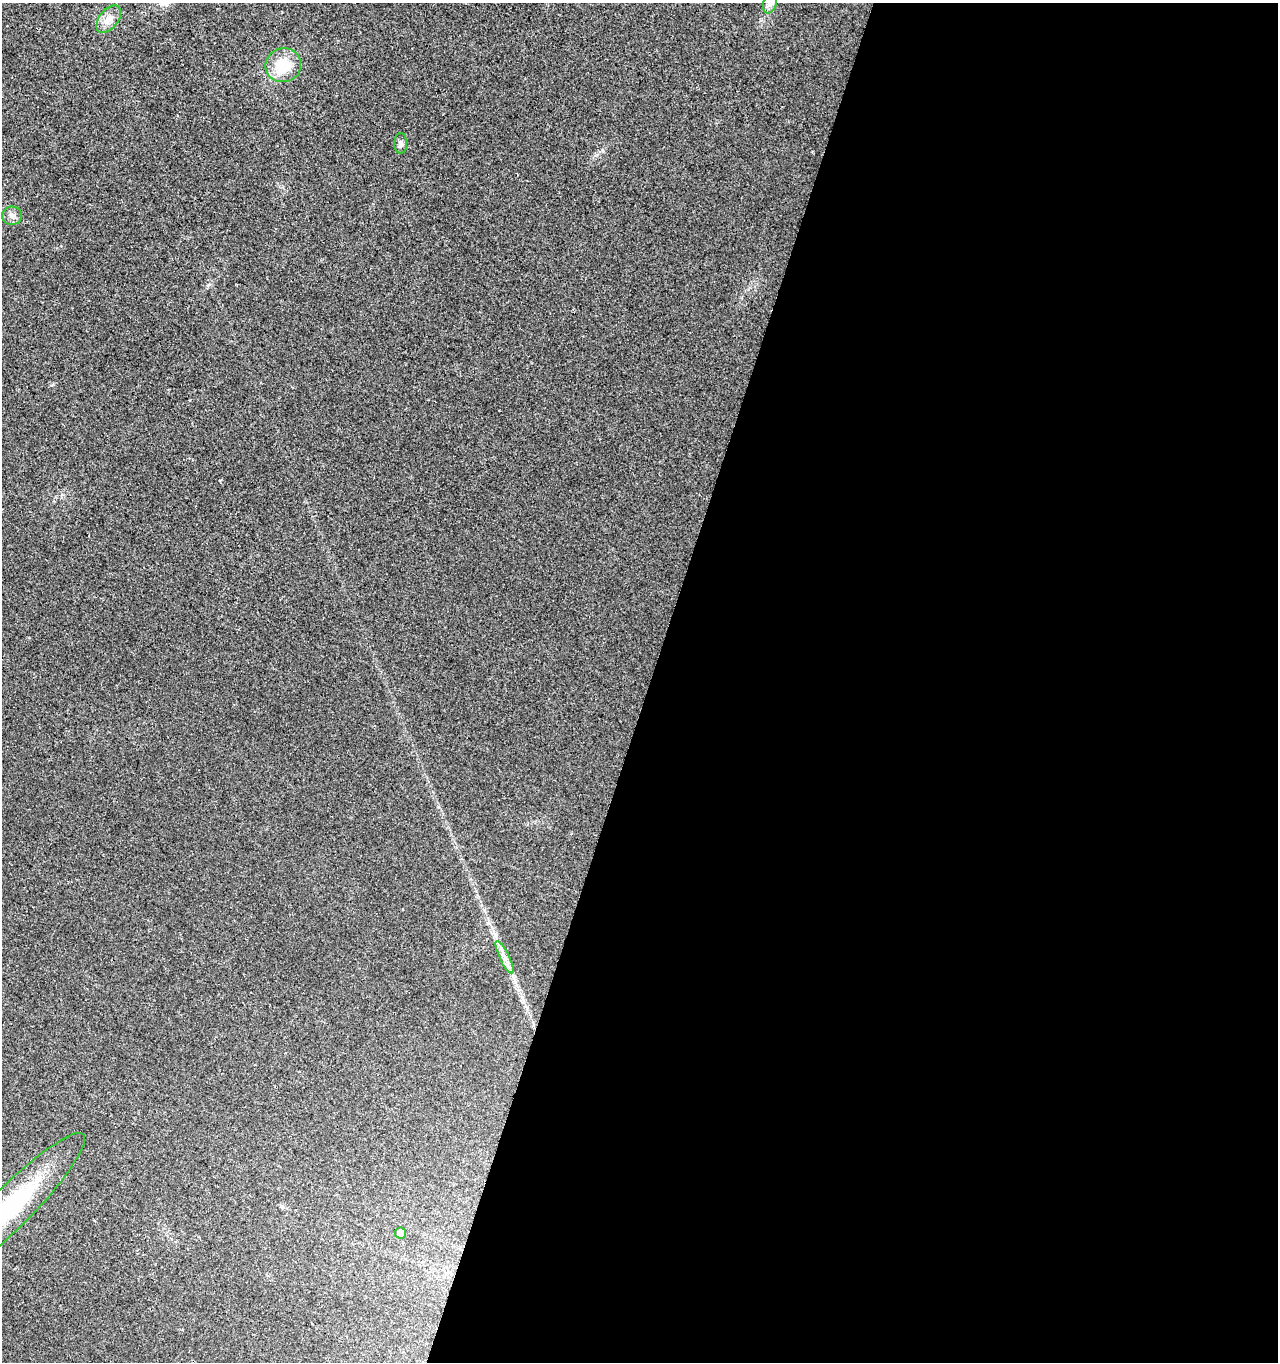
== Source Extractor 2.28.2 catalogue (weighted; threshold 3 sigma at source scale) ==
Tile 12 of 4 x 4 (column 4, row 3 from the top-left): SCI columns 4107-5382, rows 1361-2720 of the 5596 x 5447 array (HDU 1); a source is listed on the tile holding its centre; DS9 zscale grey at full resolution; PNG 1280 x 1364 px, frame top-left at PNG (2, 3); each listed source drawn as its Kron ellipse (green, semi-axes under 4 px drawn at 4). Shown black and unused: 49% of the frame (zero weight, under 2 of 3 exposures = <1% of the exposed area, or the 3 px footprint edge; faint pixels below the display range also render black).
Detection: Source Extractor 2.28.2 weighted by HDU 2 'WHT'; one run over the whole footprint, this tile lists its part. Background 0.0179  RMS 0.0078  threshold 0.0351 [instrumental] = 3 sigma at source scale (4.5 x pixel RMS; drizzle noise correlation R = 1.50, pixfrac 1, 0.0396/0.0396 arcsec/px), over >= 5 px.
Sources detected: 8; all 8 listed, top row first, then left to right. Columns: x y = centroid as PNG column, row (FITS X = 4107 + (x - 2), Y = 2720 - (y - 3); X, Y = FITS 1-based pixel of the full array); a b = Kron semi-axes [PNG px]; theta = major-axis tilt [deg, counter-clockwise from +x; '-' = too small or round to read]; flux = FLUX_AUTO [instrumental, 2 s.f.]
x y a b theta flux
770 3 10 6 72 3.2
109 19 16 9 53 7.1
283 65 18 17 - 25
401 143 10 6 -89 2.3
12 216 10 9 - 3.8
504 957 18 5 -64 5.8
9 1210 106 20 45 92
400 1233 5 5 - 4.6
Isophote crosses this tile's border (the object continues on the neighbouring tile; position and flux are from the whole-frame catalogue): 2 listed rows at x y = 770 3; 9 1210